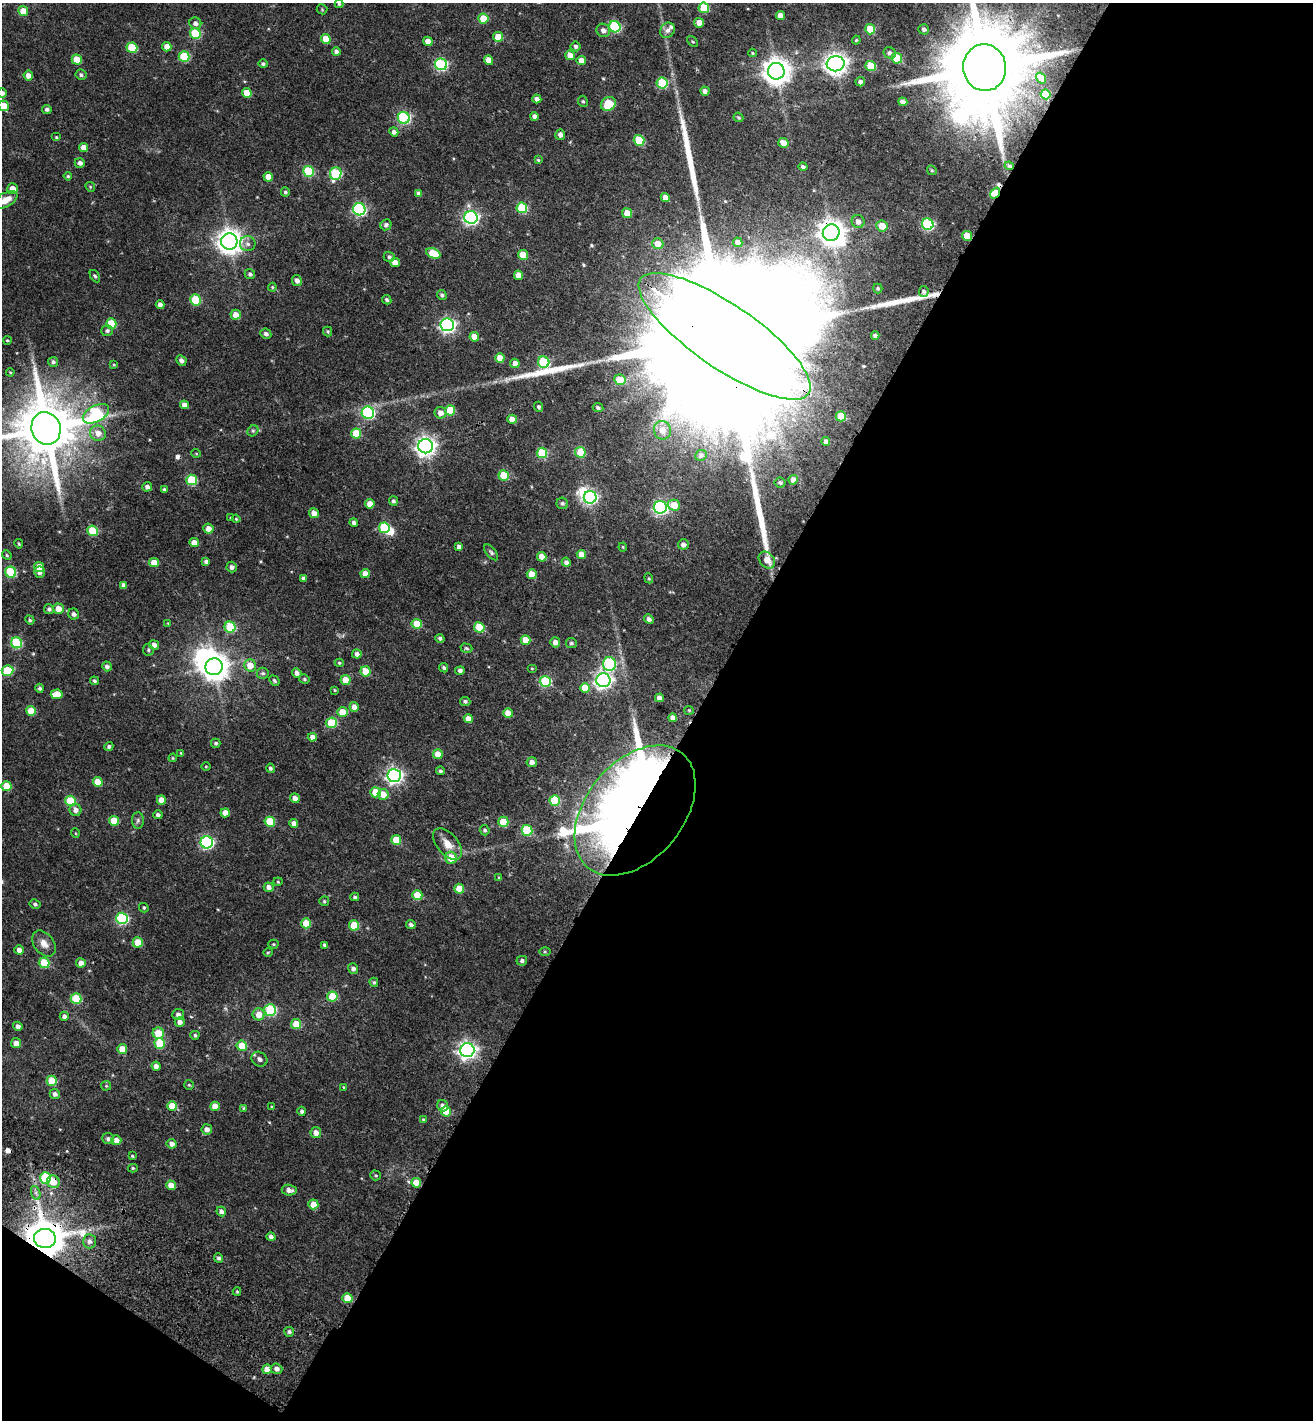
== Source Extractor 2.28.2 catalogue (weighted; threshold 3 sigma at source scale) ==
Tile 4 of 2 x 2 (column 2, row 2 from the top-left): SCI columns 1557-2867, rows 138-1555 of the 3212 x 3186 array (HDU 1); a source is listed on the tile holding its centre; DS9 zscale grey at full resolution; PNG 1315 x 1422 px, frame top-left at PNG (2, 3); each listed source drawn as its Kron ellipse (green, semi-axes under 4 px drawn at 4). Shown black and unused: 49% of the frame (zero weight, under 3 of 4 exposures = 17% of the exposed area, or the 3 px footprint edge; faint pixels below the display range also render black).
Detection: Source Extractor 2.28.2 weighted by HDU 2 'WHT'; one run over the whole footprint, this tile lists its part. Background 0.0323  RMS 0.0061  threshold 0.0274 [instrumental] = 3 sigma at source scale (4.5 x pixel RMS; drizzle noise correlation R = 1.50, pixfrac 1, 0.0396/0.0396 arcsec/px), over >= 5 px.
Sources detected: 367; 1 too faint to see at this stretch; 7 inside a brighter object's white glare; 3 cosmic-ray / hot-pixel residue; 4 long thin detections or spike segments (spike, bleed or trail) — neither listed nor drawn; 1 inside a brighter listed object's ellipse — not listed separately; the other 351 listed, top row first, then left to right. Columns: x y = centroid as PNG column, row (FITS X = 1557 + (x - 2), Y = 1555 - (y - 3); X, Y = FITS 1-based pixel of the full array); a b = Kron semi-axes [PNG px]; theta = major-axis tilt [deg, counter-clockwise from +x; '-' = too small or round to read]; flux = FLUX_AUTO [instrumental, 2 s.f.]
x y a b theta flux
339 4 4 4 - 0.8
704 8 5 5 - 23
322 9 5 5 - 0.73
23 11 5 5 - 7.4
780 15 4 4 - 4.9
483 19 5 5 - 17
195 23 6 5 - 2.5
699 23 5 5 - 5.6
615 27 6 5 - 56
870 29 5 5 - 19
924 29 5 5 - 1.8
603 30 7 6 - 3
667 30 8 6 48 2.7
195 34 5 5 - 29
498 37 5 5 - 9.8
326 39 5 4 - 8.7
856 40 4 4 - 0.67
428 41 5 4 - 4.2
693 42 6 4 -43 0.83
576 46 5 5 - 1.6
167 47 5 4 - 4.8
132 48 5 5 - 24
336 52 4 4 - 1.8
752 53 4 3 - 0.67
890 53 6 5 - 1.8
570 55 5 4 - 6.5
184 57 5 5 - 28
897 58 5 5 - 26
77 60 5 5 - 9.6
489 60 5 4 - 6.1
581 60 5 4 - 4.6
263 64 4 4 - 1.3
441 64 6 6 - 66
836 64 9 7 8 420
871 66 5 5 - 20
985 68 23 21 -80 12000
776 71 8 8 - 730
28 75 5 4 - 3.6
81 75 5 5 - 1.4
1041 78 6 4 -55 4.6
860 82 4 4 - 1.5
662 83 5 5 - 34
705 91 5 4 - 2.7
2 93 5 5 - 2
247 93 5 4 - 9.5
1045 94 5 5 - 22
537 99 4 4 - 2.8
583 101 6 4 -66 0.92
903 102 4 4 - 2.6
608 104 8 6 33 21
4 106 5 5 - 9.2
47 109 5 4 - 1.8
534 116 4 4 - 2.6
738 117 5 4 - 0.85
404 118 6 6 - 75
394 132 4 4 - 2.5
560 135 5 5 - 2.6
56 137 5 4 - 0.83
639 140 5 5 - 23
783 143 5 4 - 6
83 147 4 4 - 4.4
538 160 4 4 - 0.79
80 163 5 5 - 2.4
1009 166 5 4 - 0.93
803 167 4 4 - 1.6
932 170 5 4 - 0.73
308 171 5 5 - 32
336 174 6 5 - 43
68 176 4 4 - 0.72
268 177 5 4 - 6
90 187 5 4 - 0.74
12 189 5 5 - 5.9
285 192 5 4 - 1.1
419 193 4 4 - 2.1
995 193 6 4 53 25
665 197 4 4 - 3.9
6 200 13 7 28 7.1
522 208 5 5 - 33
359 209 6 6 - 83
627 213 5 4 - 8.6
471 217 6 6 - 140
858 221 6 6 - 3.8
928 224 6 5 - 57
386 225 6 5 - 1.9
882 226 6 5 - 8.5
831 233 8 8 - 590
967 236 5 5 - 12
229 241 8 8 - 560
738 242 5 4 - 4.5
248 244 8 7 - 2.4
658 244 5 5 - 6.2
433 253 7 5 -25 13
523 255 5 5 - 10
389 257 5 5 - 1.4
395 263 5 4 - 6.2
250 274 5 5 - 1.4
518 275 5 4 - 6.6
95 276 7 4 -58 0.98
297 280 5 5 - 2.5
272 287 4 4 - 0.65
878 288 5 4 - 1.1
924 292 5 5 - 1.4
442 295 5 4 - 1.3
195 300 6 5 - 26
387 300 5 4 - 1.3
160 305 4 4 - 2.8
236 315 5 5 - 4.8
111 324 5 5 - 17
447 325 7 6 - 160
107 331 6 5 - 1.4
328 332 5 4 - 0.9
266 334 5 5 - 1.6
875 335 4 4 - 2.6
725 336 102 32 -34 120000
474 337 5 4 - 7.2
7 340 4 3 - 0.67
500 358 5 4 - 7.6
181 360 5 4 - 2
53 362 5 5 - 1.5
544 362 6 5 - 44
515 363 5 4 - 5.1
114 365 4 4 - 0.61
10 372 4 3 - 0.58
620 380 5 5 - 13
184 405 4 4 - 3.7
539 407 5 4 - 1.4
598 408 5 4 - 1.6
450 410 5 5 - 18
368 413 6 6 - 74
440 413 6 5 - 4.4
96 414 14 8 28 59
841 416 5 5 - 19
512 419 5 4 - 7
46 428 16 14 -72 4400
662 430 9 8 - 5.3
253 431 6 5 - 1
98 433 8 7 - 5.2
356 433 5 5 - 17
826 442 4 4 - 3
425 446 7 7 - 330
580 452 5 5 - 15
196 453 5 3 - 0.46
542 453 5 5 - 28
701 455 6 5 - 1.4
504 475 5 5 - 16
192 480 5 5 - 31
793 480 5 4 - 3.2
780 483 5 5 - 1.2
147 487 5 5 - 2.2
164 490 4 3 - 1.2
590 497 6 6 - 100
393 501 5 4 - 1.4
562 503 6 5 - 1.4
370 504 5 4 - 5.3
674 505 6 5 - 9.8
660 507 6 6 - 110
314 513 5 5 - 4.6
230 518 4 3 - 0.43
236 519 4 3 - 0.65
354 523 4 4 - 1.9
384 528 5 5 - 28
208 529 5 5 - 4
93 531 5 5 - 24
194 542 5 4 - 4.3
19 544 5 3 - 0.73
683 544 5 5 - 2.5
459 547 4 4 - 3
623 547 4 4 - 0.58
491 552 9 4 -51 1.2
581 554 4 4 - 6.5
7 555 5 4 - 0.78
542 557 5 4 - 6
767 560 9 7 -47 5.4
206 561 4 4 - 1.9
566 562 4 4 - 2
154 563 5 4 - 6.6
39 567 5 5 - 7.2
232 567 5 5 - 2.1
11 572 5 5 - 39
40 572 5 5 - 2.2
365 574 4 4 - 6.5
532 574 5 5 - 10
303 578 4 4 - 1.9
649 578 5 4 - 0.8
123 585 4 4 - 2.3
49 609 5 4 - 1.6
58 609 5 5 - 6.6
74 614 6 5 - 2.3
649 619 5 4 - 2.1
30 620 5 4 - 0.91
168 623 4 4 - 0.48
417 624 5 5 - 16
230 627 5 5 - 29
479 627 5 5 - 19
440 638 4 4 - 1.4
526 640 5 4 - 9
555 642 5 5 - 3.3
16 643 5 5 - 38
571 643 5 5 - 1.2
154 645 5 4 - 3.2
466 648 6 4 -17 1
148 650 6 5 - 1
357 654 4 4 - 2.5
339 663 4 4 - 0.74
609 664 7 6 - 61
250 665 6 6 - 7.1
107 666 5 4 - 2
214 667 8 8 - 730
444 668 5 4 - 1.3
532 668 5 3 - 0.53
7 670 6 5 - 18
460 670 5 4 - 1.7
366 671 5 5 - 14
263 673 6 6 - 1.3
297 673 5 4 - 2.3
304 679 5 4 - 1.1
346 680 5 5 - 9.1
603 680 7 7 - 210
94 681 4 4 - 1.1
274 681 5 4 - 1.1
545 681 5 5 - 39
40 688 4 4 - 1.4
585 688 5 5 - 12
335 690 4 3 - 0.64
57 694 6 5 - 11
659 698 4 4 - 3.7
465 701 5 4 - 1.3
354 707 5 4 - 4.2
689 710 5 4 - 0.69
31 711 5 5 - 10
342 712 5 5 - 11
508 713 5 4 - 6.9
468 718 4 4 - 4.3
673 718 4 4 - 3.7
331 723 6 5 - 22
312 737 4 4 - 3.7
216 743 5 4 - 1.2
109 747 5 4 - 1.3
181 753 4 3 - 0.56
438 754 5 5 - 6.8
173 758 4 4 - 0.59
532 762 5 5 - 3
206 766 5 3 - 0.5
270 768 4 4 - 1.3
440 771 4 4 - 1.1
394 776 7 6 - 180
98 782 5 4 - 9.8
6 786 5 5 - 13
375 792 5 5 - 16
383 794 5 5 - 7.5
295 798 5 4 - 3.3
161 800 5 4 - 5.4
555 800 5 5 - 29
70 801 5 5 - 25
75 810 6 5 - 3.2
635 810 74 49 50 710
225 813 4 4 - 5
158 815 5 4 - 1.5
138 820 8 6 88 1.5
114 821 5 5 - 13
270 822 5 5 - 20
503 822 5 5 - 17
294 823 4 4 - 3.4
485 830 5 5 - 1.1
527 830 5 5 - 33
75 833 5 3 - 0.47
396 840 5 5 - 14
207 842 6 6 - 90
447 844 18 10 -49 7.5
451 858 6 6 - 9.4
499 878 4 4 - 0.86
278 882 4 4 - 0.64
269 887 5 4 - 3.2
459 889 5 5 - 11
417 895 5 5 - 15
355 897 4 4 - 1.1
324 901 5 5 - 0.89
35 904 5 4 - 1.2
144 908 5 4 - 0.97
122 918 6 5 - 57
306 923 5 5 - 12
354 925 5 5 - 13
411 925 5 4 - 1.8
138 942 5 5 - 15
44 944 14 9 -52 4.9
273 944 5 4 - 0.75
325 945 4 4 - 1.3
19 950 4 4 - 3.6
268 952 4 3 - 0.59
545 952 6 4 0 0.68
522 961 5 5 - 1.5
44 963 5 5 - 26
81 963 4 4 - 4.2
353 969 5 5 - 2.2
374 982 5 4 - 0.93
332 996 5 5 - 23
76 999 5 5 - 27
270 1010 6 5 - 51
178 1014 6 5 - 1.9
259 1014 6 6 - 6.1
64 1016 4 4 - 2.3
180 1022 5 5 - 3.5
296 1024 5 5 - 15
18 1026 4 4 - 2.2
158 1033 6 5 - 12
195 1035 4 4 - 1
16 1043 5 5 - 4
160 1043 5 5 - 21
242 1046 5 5 - 12
122 1049 5 5 - 7.1
467 1050 7 7 - 270
259 1059 8 7 - 2.3
156 1066 5 4 - 2.9
52 1081 5 5 - 18
189 1085 5 5 - 0.79
106 1086 5 5 - 0.71
344 1087 4 3 - 0.6
55 1094 5 5 - 2.2
172 1106 5 5 - 10
215 1106 5 4 - 6.8
443 1106 6 5 - 3.5
272 1107 4 4 - 0.66
243 1108 4 4 - 0.67
302 1111 4 4 - 1.6
446 1111 5 5 - 12
423 1119 4 3 - 0.52
207 1129 5 5 - 3.5
316 1133 5 5 - 3.5
108 1139 6 5 - 1.4
116 1140 5 5 - 3.2
172 1144 5 4 - 2.8
132 1156 3 3 - 0.62
133 1168 5 4 - 0.73
376 1175 5 5 - 0.8
45 1178 5 5 - 47
53 1182 6 6 - 9.2
416 1183 5 5 - 10
171 1185 5 4 - 6.1
289 1190 7 5 -8 3.3
36 1193 7 4 -72 1.6
313 1204 5 5 - 7.9
221 1211 5 4 - 2.5
271 1237 4 4 - 2
45 1238 11 9 -5 2100
89 1241 7 6 - 2.5
219 1258 5 4 - 1.5
237 1291 4 4 - 0.69
347 1298 5 5 - 10
289 1332 5 5 - 1.5
267 1369 5 5 - 6
277 1369 6 5 - 3
Overlapping masked pixels (flux is a lower limit): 10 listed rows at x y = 985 68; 1009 166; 995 193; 831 233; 967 236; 725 336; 214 667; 635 810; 53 1182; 45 1238
Isophote crosses this tile's border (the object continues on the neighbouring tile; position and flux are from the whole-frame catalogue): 5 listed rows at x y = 985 68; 2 93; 4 106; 6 200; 46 428